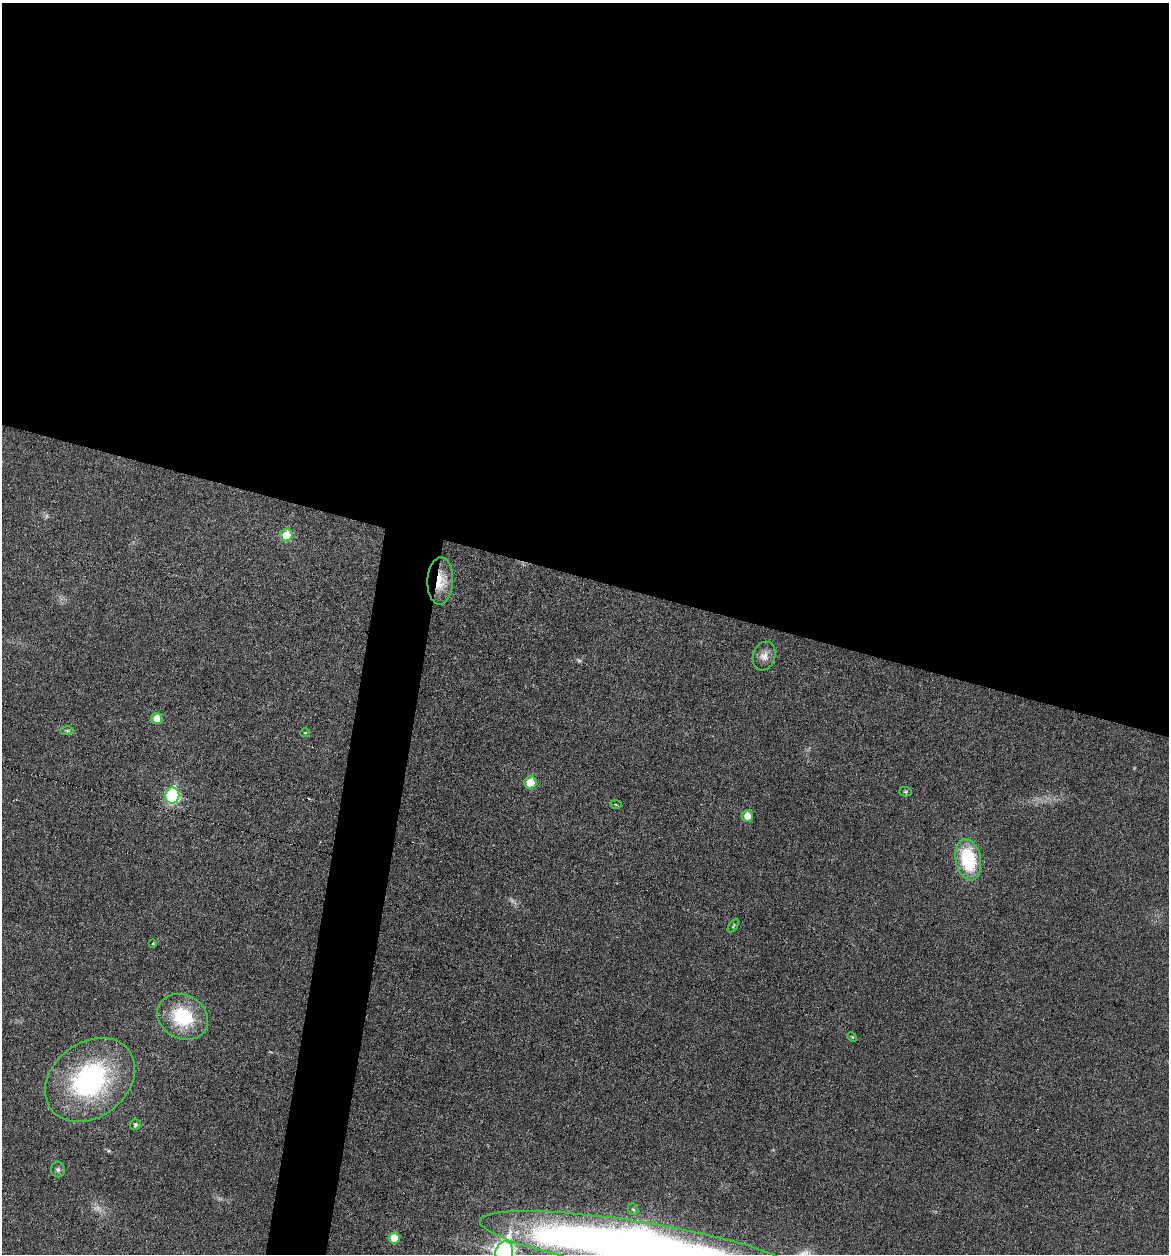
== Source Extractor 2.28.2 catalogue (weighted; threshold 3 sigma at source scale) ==
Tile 3 of 4 x 4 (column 3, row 1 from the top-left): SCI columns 2451-3617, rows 3756-5007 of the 5027 x 5007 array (HDU 1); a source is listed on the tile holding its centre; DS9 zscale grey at full resolution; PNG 1171 x 1256 px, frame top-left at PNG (2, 3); each listed source drawn as its Kron ellipse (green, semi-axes under 4 px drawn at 4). Shown black and unused: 49% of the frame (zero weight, under 3 of 6 exposures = <1% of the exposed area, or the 3 px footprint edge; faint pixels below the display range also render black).
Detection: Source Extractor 2.28.2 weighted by HDU 2 'WHT'; one run over the whole footprint, this tile lists its part. Background 0.0454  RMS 0.0044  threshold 0.0179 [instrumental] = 3 sigma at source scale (4.09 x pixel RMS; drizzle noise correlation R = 1.36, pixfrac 0.8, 0.05/0.05 arcsec/px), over >= 5 px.
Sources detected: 27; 4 too faint to see at this stretch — neither listed nor drawn; the other 23 listed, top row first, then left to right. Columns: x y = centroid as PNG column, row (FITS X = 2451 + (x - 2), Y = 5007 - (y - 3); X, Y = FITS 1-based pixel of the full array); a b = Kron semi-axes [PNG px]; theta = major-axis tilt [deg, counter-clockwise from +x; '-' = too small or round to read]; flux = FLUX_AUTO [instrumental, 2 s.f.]
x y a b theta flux
286 535 6 6 - 11
440 581 24 13 87 9.2
764 656 15 11 72 3.4
157 718 5 5 - 6.1
67 731 7 4 -1 0.72
305 733 5 4 - 0.43
530 783 6 6 - 9.5
905 792 6 4 -1 0.54
172 796 8 7 - 47
616 805 5 3 - 0.44
747 816 6 5 - 4
968 860 21 12 -79 27
733 926 7 3 56 0.48
153 944 4 2 - 0.35
182 1017 26 22 -29 24
852 1037 5 4 - 0.4
90 1080 49 37 38 73
135 1124 5 5 - 1.1
58 1169 8 7 - 1.1
633 1209 6 5 - 0.67
394 1238 5 5 - 7.6
638 1246 160 24 -9 610
504 1252 11 9 77 210
Overlapping masked pixels (flux is a lower limit): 1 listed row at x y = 440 581
Isophote crosses this tile's border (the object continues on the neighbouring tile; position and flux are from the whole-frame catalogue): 2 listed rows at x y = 638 1246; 504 1252